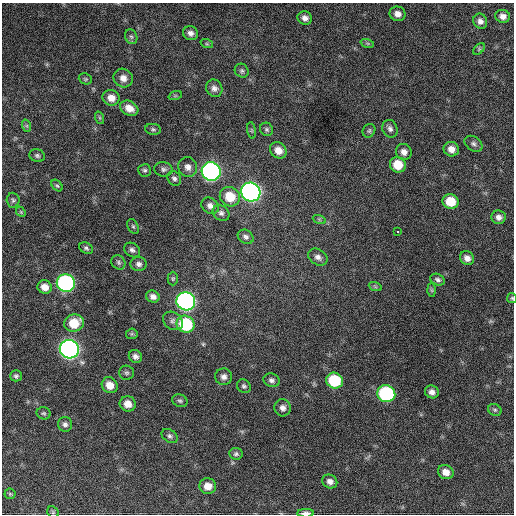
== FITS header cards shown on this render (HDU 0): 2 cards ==
NAXIS1  =                  512 / Axis length
NAXIS2  =                  512 / Axis length

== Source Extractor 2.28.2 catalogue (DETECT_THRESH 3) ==
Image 512 x 512 px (HDU 0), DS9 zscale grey, 1 PNG px = 1 image px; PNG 516 x 516 px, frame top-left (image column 1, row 512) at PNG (2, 3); each listed source drawn as its Kron ellipse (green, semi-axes under 4 px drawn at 4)
Background 638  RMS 25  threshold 76.1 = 3 sigma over >= 5 px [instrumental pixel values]
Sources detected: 91; all 91 listed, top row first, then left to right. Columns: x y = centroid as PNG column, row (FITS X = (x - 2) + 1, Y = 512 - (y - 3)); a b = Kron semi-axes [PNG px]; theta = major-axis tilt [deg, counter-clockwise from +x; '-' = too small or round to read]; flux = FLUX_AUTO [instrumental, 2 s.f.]
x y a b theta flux
398 14 8 7 - 10000
503 16 7 6 - 9100
305 18 7 6 - 8700
480 21 8 6 -58 8100
191 33 7 7 - 7100
131 37 8 6 -66 4000
367 43 7 4 -18 2800
207 44 6 4 -18 2500
479 49 7 4 46 2800
242 71 7 6 - 4000
123 78 10 9 - 13000
85 79 7 5 -20 2900
214 88 9 8 - 8000
175 96 7 4 18 2500
111 98 8 7 - 16000
129 108 9 7 -28 16000
100 118 6 4 -71 2500
27 126 6 4 -72 2500
153 129 8 5 -8 3500
267 129 7 6 - 3700
390 129 9 7 -66 6600
252 130 8 4 -82 2900
369 131 7 6 - 3400
473 144 10 7 -36 5400
451 149 8 7 - 13000
278 150 9 7 -39 15000
404 152 8 7 - 10000
37 156 8 6 -18 4000
398 165 8 7 - 34000
188 167 10 9 - 10000
163 169 9 7 -9 5700
145 170 6 6 - 3600
211 171 9 9 - 740000
174 178 7 6 - 5300
57 185 6 4 -47 2700
251 192 10 9 - 780000
230 197 10 9 - 40000
13 200 7 6 - 3800
451 201 8 7 - 36000
210 206 9 7 -30 9100
21 212 5 4 - 2100
221 213 9 7 -37 5900
499 217 7 6 - 8000
319 219 6 4 -19 2300
133 226 8 5 -62 3200
398 231 3 2 - 2500
246 237 8 6 -32 5400
86 248 7 5 -29 3800
132 250 8 6 -34 5600
318 257 10 7 -35 8000
467 258 7 6 - 9000
118 262 7 6 - 4000
139 264 8 7 - 6100
173 279 7 5 89 2800
438 280 7 5 -24 4700
66 283 9 8 - 400000
375 286 7 4 -20 2700
45 287 7 6 - 14000
432 290 6 4 -89 2500
153 297 7 6 - 7600
512 298 5 5 - 2300
186 301 9 9 - 620000
173 321 11 8 -36 7400
74 323 10 8 21 38000
186 324 9 8 - 110000
132 334 6 5 - 2600
69 349 10 9 - 910000
135 356 7 6 - 6500
126 373 7 7 - 4200
16 376 5 5 - 3900
224 377 8 8 - 7900
271 380 8 6 -18 5600
334 381 8 8 - 82000
110 385 8 7 - 20000
244 386 7 6 - 3900
432 392 7 6 - 8400
386 394 9 8 - 230000
180 401 8 6 -23 3900
128 404 8 7 - 16000
283 408 8 8 - 8300
495 410 7 5 -26 3500
44 413 7 6 - 3000
65 424 7 7 - 5600
170 436 9 6 -34 4800
236 454 6 5 - 4000
446 472 8 7 - 14000
330 481 8 6 -32 8500
208 486 8 8 - 17000
10 494 5 5 - 2700
53 512 6 5 - 2700
306 513 8 3 2 8100
At the frame edge (FLAGS 8, measured only in part): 2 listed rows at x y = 512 298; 306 513